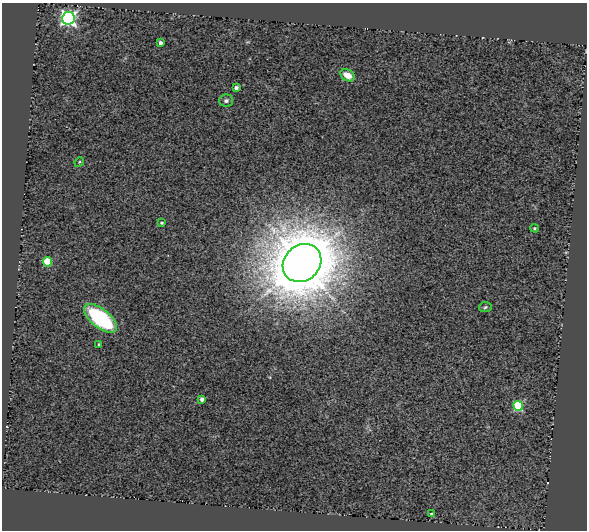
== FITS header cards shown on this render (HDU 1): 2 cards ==
NAXIS1  =                  585
NAXIS2  =                  528

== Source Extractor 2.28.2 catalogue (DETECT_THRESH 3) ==
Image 585 x 528 px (HDU 1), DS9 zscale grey, 1 PNG px = 1 image px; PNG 589 x 532 px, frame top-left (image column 1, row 528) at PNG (2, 3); each listed source drawn as its Kron ellipse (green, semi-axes under 4 px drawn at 4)
Background 2.58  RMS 0.19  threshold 0.557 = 3 sigma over >= 5 px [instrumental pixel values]
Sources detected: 16; all 16 listed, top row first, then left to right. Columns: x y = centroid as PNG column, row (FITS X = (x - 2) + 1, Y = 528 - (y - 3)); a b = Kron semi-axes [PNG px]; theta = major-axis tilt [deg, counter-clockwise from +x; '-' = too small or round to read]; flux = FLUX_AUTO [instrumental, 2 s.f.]
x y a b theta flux
68 18 6 6 - 4400
160 43 4 3 - 55
347 75 8 5 -30 130
236 88 4 4 - 63
226 100 7 6 - 38
79 162 5 4 - 14
162 223 4 3 - 16
534 228 4 3 - 17
47 262 4 4 - 570
302 263 20 17 42 74000
485 307 6 5 - 23
100 318 20 9 -39 1400
99 344 4 3 - 17
202 399 4 4 - 68
518 406 5 5 - 850
431 514 4 3 - 15